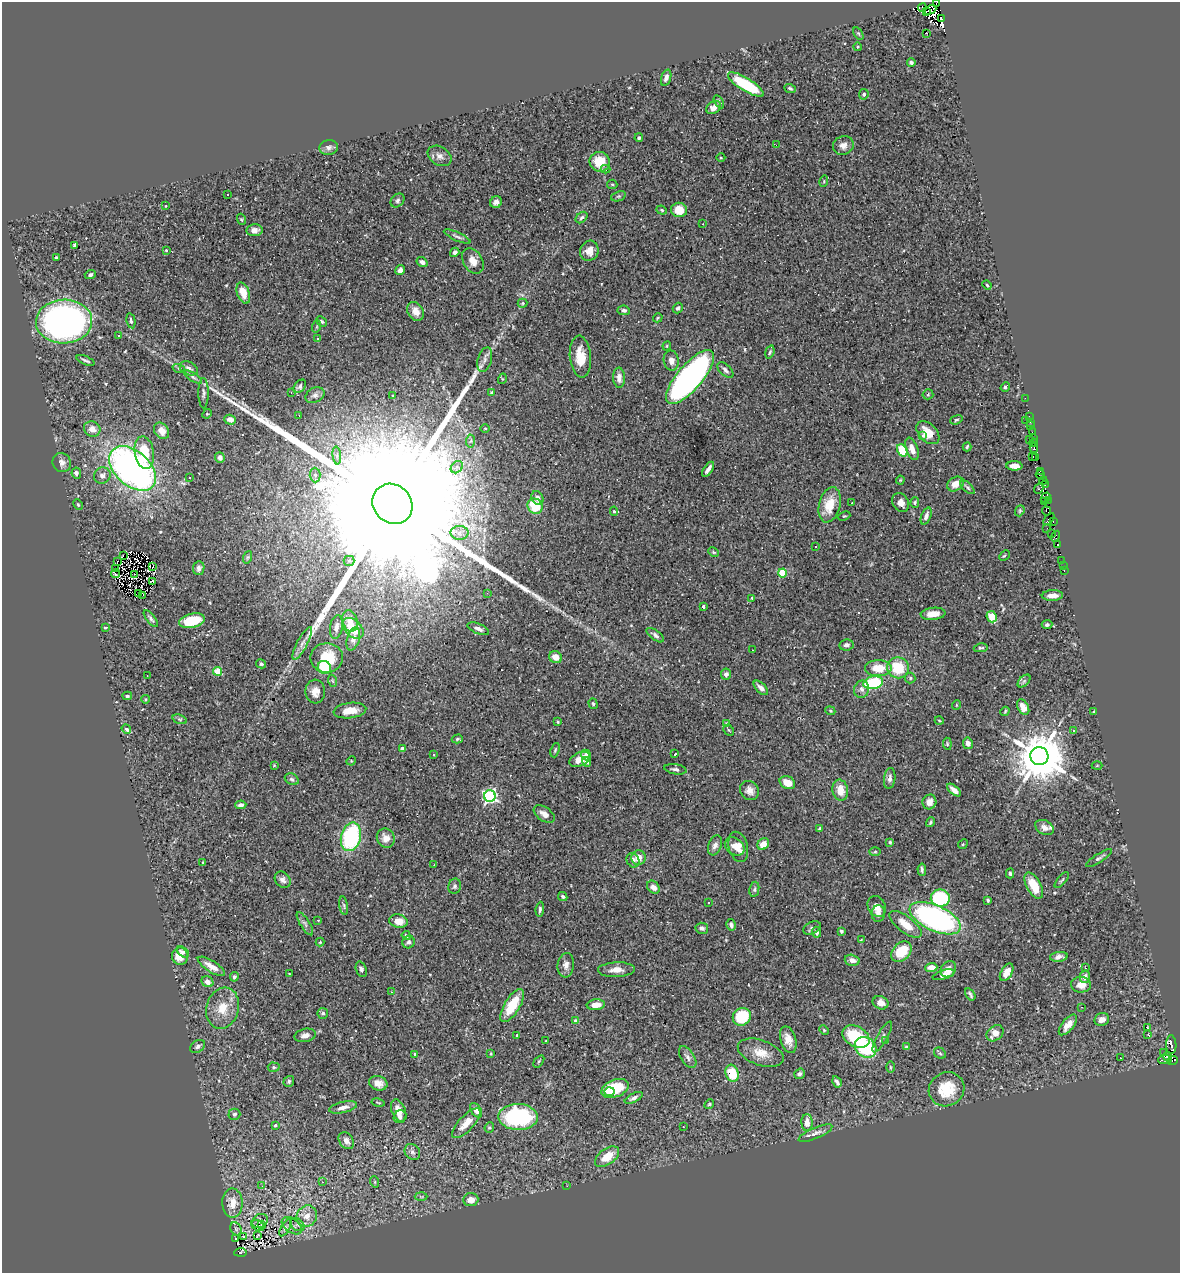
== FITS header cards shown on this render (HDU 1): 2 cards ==
NAXIS1  =                 1178
NAXIS2  =                 1271

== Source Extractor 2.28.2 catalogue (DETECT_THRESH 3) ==
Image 1178 x 1271 px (HDU 1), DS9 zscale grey, 1 PNG px = 1 image px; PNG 1182 x 1275 px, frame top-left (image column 1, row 1271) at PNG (2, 2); each listed source drawn as its Kron ellipse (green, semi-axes under 4 px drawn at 4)
Background 0.465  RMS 0.017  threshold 0.0524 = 3 sigma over >= 5 px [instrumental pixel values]
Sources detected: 407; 12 with non-positive FLUX_AUTO (blend fragments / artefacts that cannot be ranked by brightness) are neither listed nor drawn; the other 395 listed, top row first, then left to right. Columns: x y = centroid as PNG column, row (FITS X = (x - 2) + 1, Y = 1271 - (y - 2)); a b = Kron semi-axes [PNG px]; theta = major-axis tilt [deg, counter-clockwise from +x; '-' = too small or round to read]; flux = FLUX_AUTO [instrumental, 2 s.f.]
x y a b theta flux
936 3 4 2 - 78
922 8 4 2 - 58
930 10 7 3 26 410
926 11 3 3 - 160
941 19 3 2 - 360
858 33 7 4 -58 1.6
927 33 2 2 - 0.88
858 47 4 3 - 1
911 63 4 3 - 2.3
666 78 8 5 72 5.1
746 85 21 6 -31 67
790 88 6 4 -20 2.1
864 94 5 4 - 2.8
719 102 7 4 -59 2.4
714 107 8 6 35 7.3
639 138 4 4 - 1.7
776 145 2 2 - 6.4
843 145 10 9 - 7.3
329 147 9 7 7 4.1
440 156 13 9 -33 6.4
721 158 4 3 - 1
600 162 10 9 - 30
606 169 5 4 - 2.9
824 181 6 3 73 1.1
612 184 5 4 - 1.5
228 195 2 2 - 1
618 196 8 4 19 2.1
398 200 8 6 46 2.7
496 202 6 5 - 4.6
166 206 2 2 - 0.97
662 210 5 4 - 1.6
679 210 8 7 - 17
582 218 7 5 42 2.3
241 219 6 4 -70 1.4
703 224 2 2 - 0.95
255 230 8 6 5 5.8
457 236 14 4 -24 3.1
75 246 3 3 - 19
166 250 3 3 - 0.99
589 251 10 9 - 11
455 252 5 4 - 3.3
56 258 3 3 - 1.8
473 261 13 9 -59 11
422 262 6 4 -34 4.2
400 270 5 4 - 4.1
90 275 5 4 - 3.1
987 285 5 4 - 1.3
243 293 11 6 -70 17
523 303 5 4 - 1.2
678 308 5 4 - 2.4
624 310 6 5 - 3.2
416 311 10 7 -59 10
658 318 5 3 - 1.3
131 321 8 3 -78 2
321 321 6 4 -42 2.1
64 322 28 22 2 490
317 326 6 4 72 1.5
118 335 3 3 - 1.8
317 339 3 2 - 0.9
667 346 4 4 - 1.1
770 352 7 4 73 2
580 357 21 10 -85 23
86 360 9 3 -22 2.2
485 360 13 7 74 6.4
671 361 10 7 -80 7.1
189 368 9 6 -26 6.3
179 369 6 4 -20 1.7
725 370 10 5 -45 4.2
193 377 10 4 -32 3.4
690 377 34 12 50 510
619 378 10 6 -87 6.9
502 379 5 3 - 1.1
300 386 7 5 50 2.9
1005 387 5 3 - 2.1
291 392 2 2 - 0.67
491 392 4 3 - 1.3
203 393 15 5 -90 4
928 394 5 5 - 1.5
315 395 10 7 28 4.2
393 396 3 3 - 1.2
1025 398 2 2 - 6.3
207 414 5 4 - 1.3
299 415 2 2 - 0.56
1029 416 2 2 - 5.5
230 420 6 5 - 7.9
956 420 6 4 19 1.6
1026 421 3 2 - 4.7
1030 422 2 2 - 6.4
1031 426 3 2 - 15
485 428 5 3 - 1.2
92 429 8 7 - 9
162 431 9 7 -54 9.5
1032 432 2 2 - 8.4
928 433 14 9 -45 18
923 436 4 3 - 2.6
1034 438 3 2 - 13
1030 439 3 2 - 11
470 441 6 4 87 2.2
1034 443 4 2 - 100
967 447 5 3 - 1.8
1034 448 4 3 - 510
912 449 11 6 -70 9.7
902 450 7 5 -59 42
144 453 16 9 -80 29
337 455 9 3 -85 2.8
220 457 5 4 - 4.8
1033 457 3 3 - 7
1036 457 3 2 - 5.4
62 463 10 9 - 6.3
1014 466 8 4 -2 8.4
457 467 7 5 45 3.7
133 468 27 17 -41 490
708 469 8 3 58 5.8
1041 471 3 2 - 64
76 473 5 4 - 4.6
102 475 8 8 - 5
315 475 7 5 -88 3.6
1040 475 5 2 - 82
190 478 2 2 - 0.89
900 480 4 4 - 1.2
1043 481 4 3 - 19
955 484 9 6 36 12
1045 485 2 2 - 10
968 487 9 4 -44 2.4
1039 489 5 3 - 140
537 498 7 5 -59 5
1045 498 5 3 - 52
1048 501 3 2 - 85
901 502 10 8 -57 7.8
915 502 5 4 - 1.7
1044 502 4 3 - 120
852 503 3 2 - 1
392 504 21 19 -47 230000
78 505 5 3 - 1.5
830 505 18 10 76 27
535 506 8 7 - 32
614 511 5 4 - 1.7
1020 511 6 4 69 1.7
1046 511 5 3 - 430
844 516 6 4 22 1.3
926 516 9 4 68 5
1049 519 7 3 49 1.7
1053 521 3 2 - 7.5
1047 528 2 2 - 0.57
459 533 9 7 0 5.4
1052 533 2 2 - 2.1
1055 536 5 3 - 30
1058 544 3 3 - 200
815 547 3 3 - 2.2
713 552 6 4 -27 1.6
123 555 3 3 - 4000
1004 556 6 3 44 1.3
248 557 6 4 70 1.7
118 561 3 2 - 0.55
349 561 5 5 - 1.9
1062 561 3 2 - 7.5
153 566 2 2 - 0.87
1063 566 2 2 - 1.4
116 568 2 2 - 1
199 568 7 5 82 3.4
1064 571 3 2 - 11
782 573 4 4 - 49
116 574 4 3 - 2.3
135 574 3 2 - 0.95
153 581 3 2 - 0.26
487 593 2 2 - 3.7
139 594 3 2 - 0.93
143 595 2 2 - 240
1052 596 11 5 2 9
752 598 4 2 - 0.82
704 606 3 3 - 2.9
933 614 12 6 5 13
992 617 6 5 - 20
151 618 10 4 -51 2.9
192 621 13 7 13 41
350 621 11 7 -76 10
1047 625 5 4 - 2.3
336 627 12 6 80 6.2
105 628 4 3 - 1
353 628 12 8 -45 21
478 629 11 5 -22 5.1
655 635 10 4 -37 3.3
353 639 12 6 73 5.7
302 643 18 5 62 7.5
846 645 7 5 7 3.6
981 648 7 4 9 2
753 650 2 2 - 0.8
555 657 6 5 - 11
327 658 16 15 - 35
261 664 5 4 - 1.7
324 668 7 6 - 52
878 668 13 8 0 23
898 668 11 10 - 41
217 671 4 4 - 35
726 674 5 5 - 3.9
147 676 2 2 - 0.72
910 678 5 5 - 1.9
333 681 6 4 -70 1.5
1024 681 8 4 45 2.6
873 683 10 6 12 87
761 688 9 4 -45 5.3
862 689 9 7 70 5.3
315 692 12 10 88 11
127 696 5 4 - 1.7
145 699 4 3 - 1
593 704 5 4 - 1.8
956 705 5 3 - 0.93
1023 707 8 5 -61 7.9
350 711 16 7 7 17
830 711 5 4 - 1.4
1005 711 5 2 - 1.5
1093 712 4 3 - 1.6
180 719 7 4 -19 1.9
939 720 4 3 - 0.92
558 722 3 3 - 1.1
726 724 4 3 - 1.5
126 729 5 3 - 9.2
729 730 6 4 -46 1.8
1073 730 3 3 - 2.2
457 739 5 4 - 1.8
968 743 6 5 - 6.2
947 744 6 4 -83 1.5
402 749 4 3 - 7.3
555 750 7 4 72 1.6
434 754 3 3 - 1.8
675 754 3 2 - 1.2
586 755 5 5 - 3.7
1039 756 9 9 - 7000
580 759 11 7 26 11
351 761 5 4 - 1.2
586 762 5 4 - 3.7
274 765 3 3 - 0.9
1097 766 5 3 - 1.1
675 769 11 5 -9 3.4
890 778 10 5 82 4.9
292 779 7 5 -29 2.9
787 783 8 6 -26 15
840 790 10 7 -80 16
954 790 8 4 -42 6.2
749 791 10 9 - 7.5
490 796 6 6 - 260
929 802 7 7 - 8.9
241 805 5 4 - 3.8
544 814 12 7 -36 7.7
930 822 5 3 - 1.9
1044 827 10 7 -28 7.3
820 829 3 3 - 3.2
351 837 14 10 76 130
386 838 10 8 -61 9.4
890 842 4 4 - 1.5
763 844 6 5 - 13
963 844 5 4 - 1.3
715 845 10 6 68 5.3
735 846 11 8 -36 8.5
738 847 15 9 -75 12
875 852 6 4 1 1.5
639 858 7 7 - 11
1099 858 15 4 33 2.9
633 860 7 6 - 4.1
203 862 4 2 - 0.91
434 865 3 2 - 1.2
922 870 6 3 -86 2.5
1010 873 5 3 - 2.4
283 880 9 7 -48 5.2
1062 880 10 3 49 1.9
455 886 8 6 78 3.1
1034 886 14 7 -61 23
653 887 7 5 -46 6.6
754 889 7 5 80 2.3
563 896 5 4 - 2.1
940 898 9 8 - 84
988 900 4 3 - 2.2
708 902 3 2 - 2.5
344 906 9 3 -81 2
877 906 11 8 -60 9.3
540 909 7 4 85 2.4
878 913 8 6 87 6.4
935 918 27 12 -25 340
318 920 3 2 - 0.64
399 921 9 6 -12 11
305 924 13 5 -58 4
905 924 19 8 -37 20
731 925 6 4 -76 2.8
702 928 6 5 - 3.3
812 928 9 6 26 3.3
841 931 3 3 - 2
817 932 5 4 - 3.6
406 936 5 3 - 1.7
861 940 4 3 - 0.93
320 942 4 4 - 1.4
409 942 6 6 - 3.2
183 952 7 4 -39 2.7
901 952 12 8 47 33
180 956 8 8 - 13
1059 957 9 5 8 4.6
852 960 7 5 -15 6.8
566 965 12 8 84 7.1
211 966 15 5 -32 11
931 967 6 4 4 8.9
1085 967 3 2 - 0.87
361 969 8 5 -71 3.9
948 969 9 7 48 9.5
616 970 18 7 2 10
1007 972 10 5 59 9.5
289 973 3 2 - 0.63
944 975 11 4 17 4.4
234 977 5 4 - 2.1
1085 977 6 5 - 5.2
207 982 6 5 - 5.2
1081 985 10 8 -3 11
391 992 3 3 - 0.91
970 994 6 3 -57 2.3
881 1003 8 6 -22 8.4
596 1005 9 5 6 12
512 1006 18 7 59 39
1082 1007 2 2 - 0.76
223 1008 21 16 75 23
323 1013 5 5 - 2.6
742 1017 9 8 - 54
1102 1019 7 6 - 8.5
575 1021 4 4 - 2.9
1068 1025 12 5 50 10
1147 1027 3 3 - 6.4
824 1030 5 4 - 1.4
995 1033 9 7 40 11
305 1035 11 6 13 6.7
517 1035 3 2 - 1.1
1148 1035 3 2 - 0.78
856 1037 14 10 -29 58
882 1037 17 5 60 4.5
788 1040 14 7 -74 12
885 1040 3 3 - 1.1
546 1041 2 2 - 0.83
1171 1045 9 5 -89 81
197 1046 8 5 33 3.5
866 1047 11 9 -37 86
906 1047 4 4 - 1.9
761 1053 24 12 -19 19
940 1053 6 5 - 1.9
1164 1053 3 2 - 5.4
415 1054 4 3 - 1.4
491 1054 3 3 - 0.98
688 1057 12 6 -57 4.8
1167 1057 4 3 - 180
1120 1058 2 2 - 0.82
1165 1060 7 4 5 120
539 1061 7 4 54 1.7
1172 1061 5 2 - 55
274 1067 6 4 -3 2.1
890 1067 6 4 -89 1.6
732 1073 9 6 -71 37
800 1074 6 5 - 3.7
289 1081 6 5 - 2.2
837 1082 6 3 -59 3.5
378 1083 9 7 -18 9
615 1088 14 8 21 56
947 1089 18 16 31 41
610 1092 5 4 - 7.9
634 1098 10 4 28 3.9
378 1103 7 2 -12 1.1
709 1104 5 4 - 1.4
343 1107 14 5 13 7.3
399 1110 11 7 -68 12
476 1110 8 5 -55 5.7
234 1114 6 5 - 3.3
400 1117 7 6 - 3.8
518 1117 19 13 -1 150
466 1123 19 7 47 16
807 1123 8 5 -89 11
275 1125 3 3 - 1.8
489 1127 5 4 - 1.8
683 1127 3 2 - 1.5
816 1133 18 5 23 6.2
346 1141 9 7 -56 6.4
412 1152 9 7 -50 3.8
607 1157 14 8 36 22
322 1182 4 3 - 0.92
375 1182 6 3 -72 1.4
262 1186 3 2 - 4.2
567 1186 2 2 - 0.91
421 1197 6 4 -2 1.6
471 1200 7 6 - 10
232 1203 15 10 -89 17
307 1216 11 10 - 13
260 1221 8 6 31 3.7
261 1224 3 2 - 0.86
297 1225 8 5 -39 3
258 1226 7 5 -32 0.62
292 1226 11 7 -35 4
285 1228 9 4 59 2
236 1229 7 5 -63 1.9
258 1235 4 2 - 1.2
243 1237 3 2 - 1.9
236 1238 4 2 - 1.5
240 1252 6 3 4 9
At the frame edge (FLAGS 8, measured only in part): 1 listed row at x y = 936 3
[12 non-positive-flux detections neither listed nor drawn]